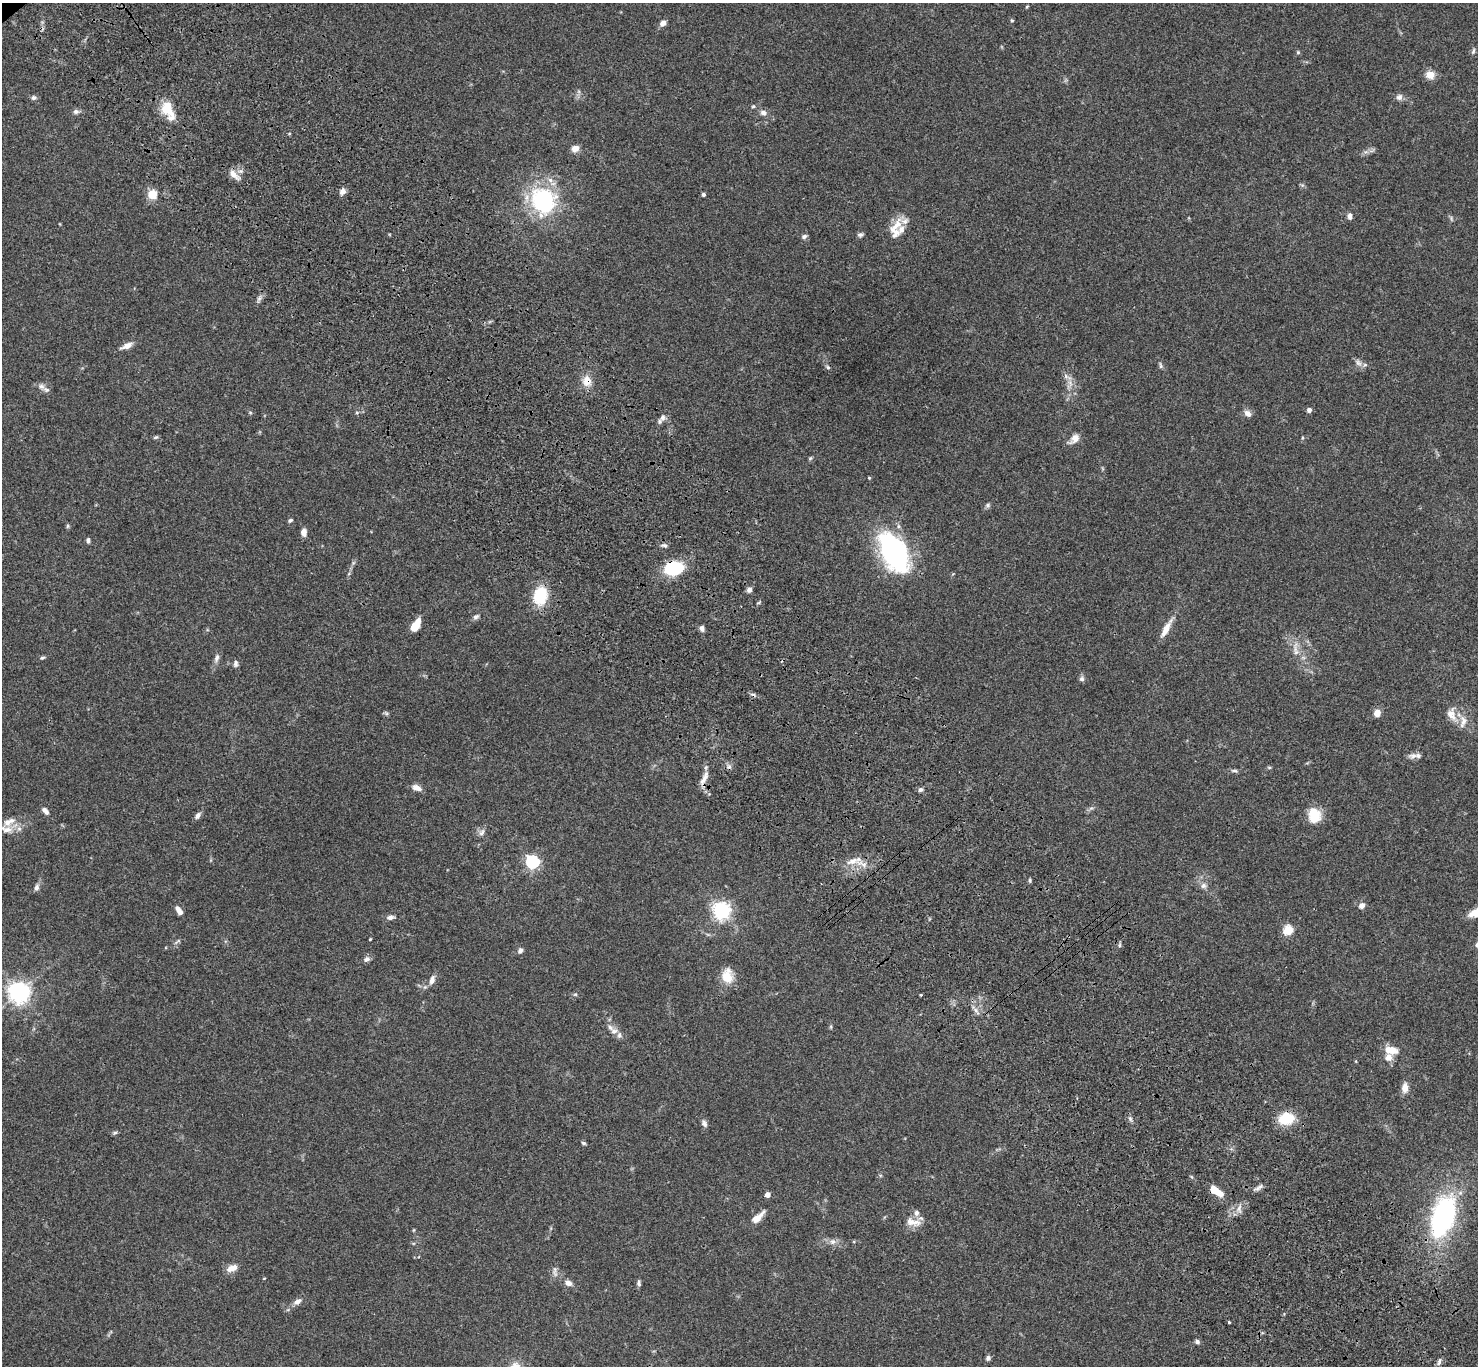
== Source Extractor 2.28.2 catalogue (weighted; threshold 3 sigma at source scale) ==
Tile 6 of 4 x 4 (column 2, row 2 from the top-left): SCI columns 1579-3054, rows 3114-4477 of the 6106 x 6084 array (HDU 1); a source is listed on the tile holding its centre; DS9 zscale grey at full resolution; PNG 1480 x 1368 px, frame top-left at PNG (2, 3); no overlay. Shown black and unused: <1% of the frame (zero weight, under 3 of 4 exposures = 6% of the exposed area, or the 3 px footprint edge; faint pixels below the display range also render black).
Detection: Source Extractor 2.28.2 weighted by HDU 2 'WHT'; one run over the whole footprint, this tile lists its part. Background 0.0591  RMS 0.0053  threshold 0.0237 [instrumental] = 3 sigma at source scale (4.5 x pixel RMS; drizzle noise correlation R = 1.50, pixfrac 1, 0.05/0.05 arcsec/px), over >= 5 px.
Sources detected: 135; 2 cosmic-ray / hot-pixel residue — not listed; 12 inside a brighter listed object's ellipse — not listed separately; the other 121 listed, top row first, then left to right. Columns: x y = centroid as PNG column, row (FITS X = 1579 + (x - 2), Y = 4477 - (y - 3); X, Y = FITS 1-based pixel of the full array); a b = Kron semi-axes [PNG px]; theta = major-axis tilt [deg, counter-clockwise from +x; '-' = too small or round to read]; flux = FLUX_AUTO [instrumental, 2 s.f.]
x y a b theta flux
1027 6 5 3 - 0.49
1012 20 5 4 - 0.52
663 23 7 6 - 2.5
1473 51 9 5 72 1.1
1298 52 5 5 - 0.63
1430 75 11 10 - 4.6
1399 97 9 8 - 2.1
34 98 7 6 - 1.3
753 106 5 4 - 0.63
167 108 20 14 -67 11
76 112 8 6 0 1.5
763 113 9 7 -15 2.2
575 148 8 7 - 3.7
1366 152 7 4 -16 1.1
234 175 17 7 -42 4.3
343 191 8 6 58 2.6
152 194 11 10 - 6.8
703 194 4 4 - 1.3
543 201 27 24 -68 56
1350 216 8 5 -87 1.9
896 225 24 11 45 7.5
860 235 8 5 16 1.2
804 236 7 6 - 1.3
126 346 17 7 24 3.4
1358 363 11 6 -45 2.3
1161 365 9 4 -76 1
828 367 7 4 -37 0.86
587 381 12 10 -86 6.1
1070 383 9 5 -66 2.4
41 386 11 8 -27 2.5
1309 410 5 5 - 1.6
1247 413 10 7 -39 2.5
662 417 9 7 60 2.2
156 437 6 4 40 0.7
1302 438 5 3 - 0.53
1074 439 15 8 39 3.9
810 458 6 4 45 0.69
869 478 4 4 - 0.45
988 505 6 6 - 1
290 520 5 4 - 0.9
68 526 5 5 - 0.74
304 532 8 5 87 3.2
88 540 6 4 -90 1.2
664 545 9 5 -7 1.3
893 552 42 22 -61 88
674 568 16 12 5 31
749 590 6 5 - 1.9
540 596 16 12 77 23
476 617 9 6 24 1.4
416 625 13 6 60 9.2
702 628 8 5 -79 1.7
1166 629 26 7 61 6.2
1296 650 23 6 -85 3.9
42 658 8 4 14 0.89
217 658 12 6 70 2
236 663 9 6 85 1.4
1082 679 7 6 - 1.5
386 713 7 4 -45 0.8
1377 713 6 5 - 5.3
1452 714 20 12 -69 5.8
1413 756 13 8 14 2.3
1269 767 6 4 0 0.61
1234 771 11 4 -1 1.2
704 778 23 7 67 4.3
417 788 12 7 -22 3.2
921 789 7 5 39 1.2
45 811 10 5 -48 2.2
198 815 9 6 54 2
1314 815 16 13 -80 12
9 822 17 9 27 4.2
19 829 7 6 - 1.8
482 832 11 7 58 1.9
853 861 17 7 19 4.9
532 862 6 6 - 110
1030 880 6 4 -73 0.74
1203 886 8 8 - 2
36 887 9 6 75 1.7
1362 906 7 6 - 2.6
721 910 6 6 - 220
179 911 11 5 -57 3
390 917 10 5 8 1.9
1288 930 5 5 - 29
370 939 4 2 - 0.43
177 942 12 4 38 1.1
1120 945 6 4 89 0.82
520 951 7 5 56 1.5
366 959 9 7 26 1.6
727 976 17 12 -85 9.2
432 980 11 6 71 2.9
19 992 7 7 - 350
575 994 6 4 1 0.68
921 995 3 2 - 0.5
975 1010 19 4 -53 2.3
831 1027 6 4 -73 0.59
614 1031 10 7 8 2.3
1390 1050 15 8 -10 7.2
1389 1058 7 7 - 4.3
1405 1088 12 7 89 3.7
1130 1119 7 5 -59 1.1
1286 1119 15 11 11 16
704 1123 10 6 -65 1.7
115 1133 6 5 - 1
583 1143 6 4 -27 0.85
1259 1187 15 5 32 1.7
1217 1191 16 6 -36 10
767 1195 4 4 - 4
1239 1208 15 6 89 2.4
1443 1217 35 17 72 110
757 1218 16 6 41 5.9
913 1222 24 10 -13 5.6
414 1230 5 3 - 0.47
833 1242 8 8 - 2.3
232 1268 16 9 21 3.7
555 1271 17 5 -84 1.9
568 1283 8 6 -24 2.9
639 1283 8 5 -86 1.2
297 1302 12 7 34 2.6
1229 1322 3 3 - 0.75
1197 1342 6 5 - 1.2
988 1358 7 6 - 1.3
1439 1362 10 5 73 1.3
Overlapping masked pixels (flux is a lower limit): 3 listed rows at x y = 587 381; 674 568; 704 778